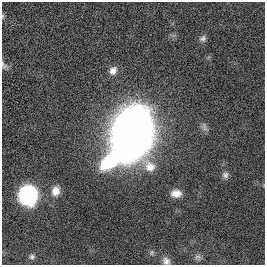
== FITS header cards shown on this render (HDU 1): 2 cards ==
NAXIS1  =                  263
NAXIS2  =                  263

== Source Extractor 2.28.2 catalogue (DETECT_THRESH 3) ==
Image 263 x 263 px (HDU 1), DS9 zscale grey, 1 PNG px = 1 image px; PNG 267 x 267 px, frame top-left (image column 1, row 263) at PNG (2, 2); no overlay
Background 0.00398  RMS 0.047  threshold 0.142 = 3 sigma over >= 5 px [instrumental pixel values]
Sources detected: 14; all 14 listed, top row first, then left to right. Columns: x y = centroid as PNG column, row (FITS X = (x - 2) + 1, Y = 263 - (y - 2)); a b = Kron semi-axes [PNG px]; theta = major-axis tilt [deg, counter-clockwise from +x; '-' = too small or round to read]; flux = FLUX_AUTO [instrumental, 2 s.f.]
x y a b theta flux
3 16 7 3 -82 4.6
203 39 9 8 - 11
4 65 12 7 -56 12
113 70 11 9 63 23
204 127 12 8 -70 13
132 134 39 22 69 6700
225 175 9 8 - 13
56 191 13 10 73 29
176 193 12 8 2 30
28 195 11 11 - 890
152 252 8 6 89 7.6
32 257 8 7 - 9
198 257 9 9 - 12
166 261 11 9 -53 18
At the frame edge (FLAGS 8, measured only in part): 3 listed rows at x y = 3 16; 4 65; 166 261